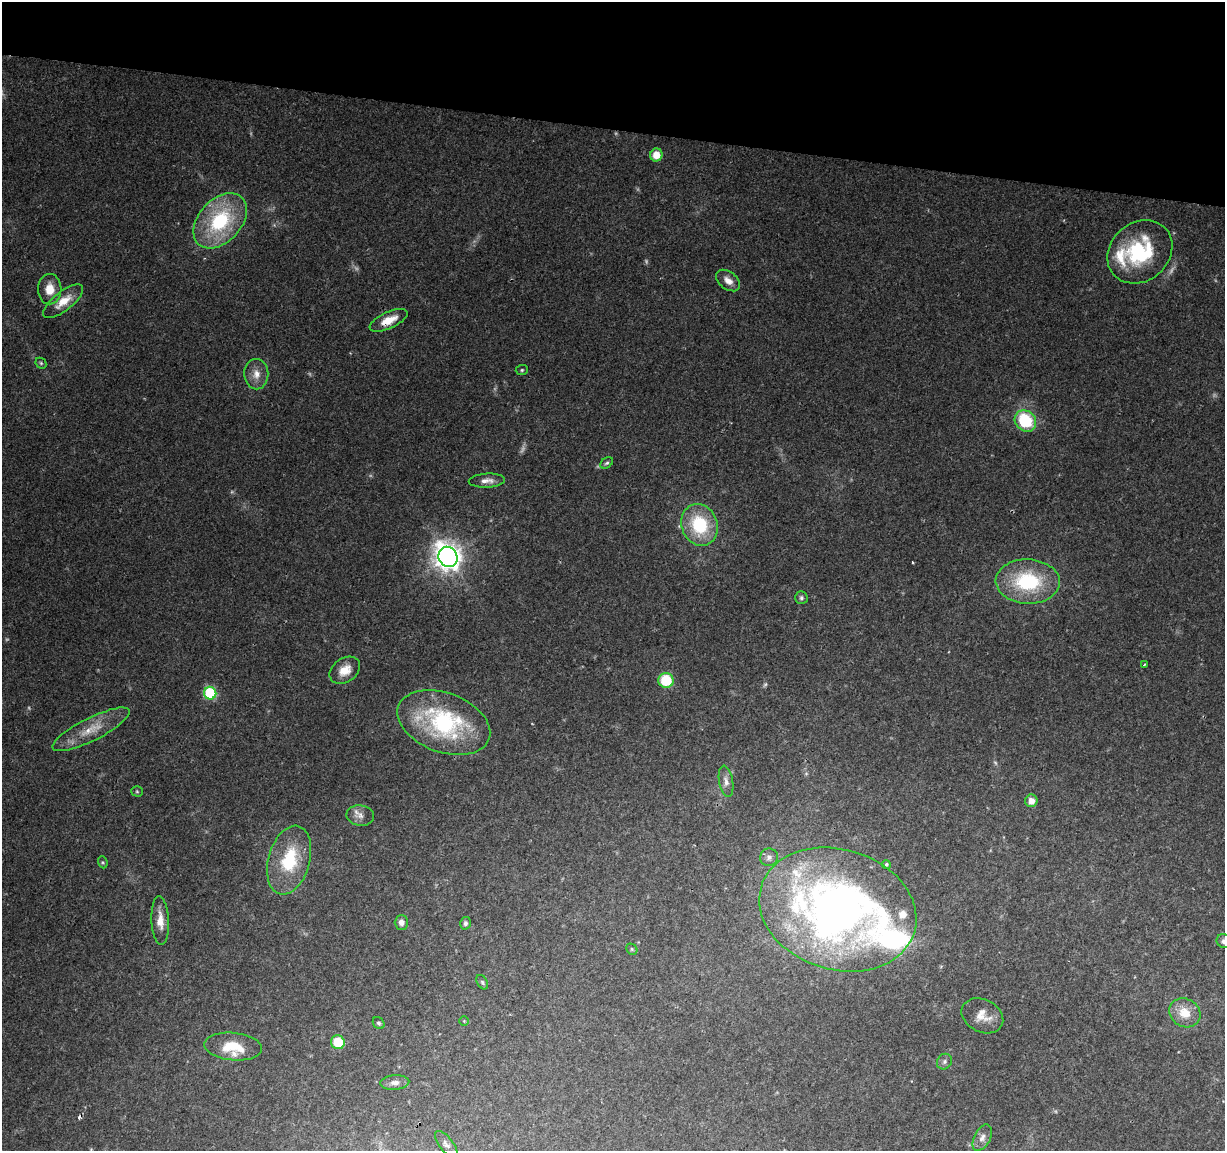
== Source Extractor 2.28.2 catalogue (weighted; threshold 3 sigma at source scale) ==
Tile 2 of 4 x 4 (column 2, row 1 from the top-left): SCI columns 1224-2446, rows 3673-4821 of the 4900 x 5106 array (HDU 1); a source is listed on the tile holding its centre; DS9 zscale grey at full resolution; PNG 1227 x 1153 px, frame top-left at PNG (2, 2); each listed source drawn as its Kron ellipse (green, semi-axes under 4 px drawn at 4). Shown black and unused: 11% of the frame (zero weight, under 2 of 3 exposures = <1% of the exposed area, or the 3 px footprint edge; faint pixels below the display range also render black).
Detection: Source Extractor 2.28.2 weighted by HDU 2 'WHT'; one run over the whole footprint, this tile lists its part. Background 0.0974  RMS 0.006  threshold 0.0272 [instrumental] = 3 sigma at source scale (4.5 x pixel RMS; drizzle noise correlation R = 1.50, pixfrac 1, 0.0396/0.0396 arcsec/px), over >= 5 px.
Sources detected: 62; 9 too faint to see at this stretch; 1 cosmic-ray / hot-pixel residue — neither listed nor drawn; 4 inside a brighter listed object's ellipse — not listed separately; the other 48 listed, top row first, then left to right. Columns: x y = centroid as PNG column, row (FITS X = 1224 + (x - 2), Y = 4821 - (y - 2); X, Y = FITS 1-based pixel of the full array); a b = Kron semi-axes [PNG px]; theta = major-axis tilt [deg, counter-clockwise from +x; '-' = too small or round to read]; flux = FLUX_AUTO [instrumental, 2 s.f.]
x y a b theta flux
656 155 6 6 - 8.4
220 221 32 21 47 54
1140 252 35 29 41 53
728 281 13 8 -38 4.9
50 289 15 11 89 9.8
63 301 24 9 38 11
389 320 20 8 25 9.7
41 363 6 5 - 0.95
522 370 6 5 - 0.96
256 374 15 12 -88 6.5
1025 421 11 10 - 33
607 463 7 5 37 1.2
487 481 18 7 3 4.2
699 525 21 18 -69 36
448 557 10 9 - 560
1028 581 32 22 -3 49
801 598 6 6 - 1.4
1144 664 3 2 - 0.69
345 670 16 12 35 8.2
666 680 7 7 - 26
210 693 6 6 - 50
444 723 48 29 -20 82
91 729 43 11 27 15
726 781 16 7 -80 3.5
137 791 5 5 - 0.88
1031 801 6 6 - 5
360 815 14 10 -8 3.8
769 857 9 8 - 2.5
289 860 35 20 74 35
103 862 6 4 -68 0.85
886 864 4 4 - 1.1
838 910 80 60 -17 440
160 920 24 8 -87 8.1
401 922 7 6 - 2.8
465 923 6 5 - 1.6
1224 941 8 6 -31 2
632 949 6 5 - 0.92
482 982 8 5 -60 1.2
1185 1013 16 14 -28 11
982 1016 22 16 -27 9
464 1021 4 4 - 0.59
379 1023 6 5 - 1.2
338 1042 7 6 - 18
233 1047 29 13 -5 19
944 1062 8 7 - 2
395 1082 14 7 4 3.4
982 1138 14 8 62 3.8
446 1144 16 7 -51 2.7
Overlapping masked pixels (flux is a lower limit): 1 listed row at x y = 838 910
Isophote crosses this tile's border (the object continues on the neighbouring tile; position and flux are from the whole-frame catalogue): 1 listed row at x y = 1224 941